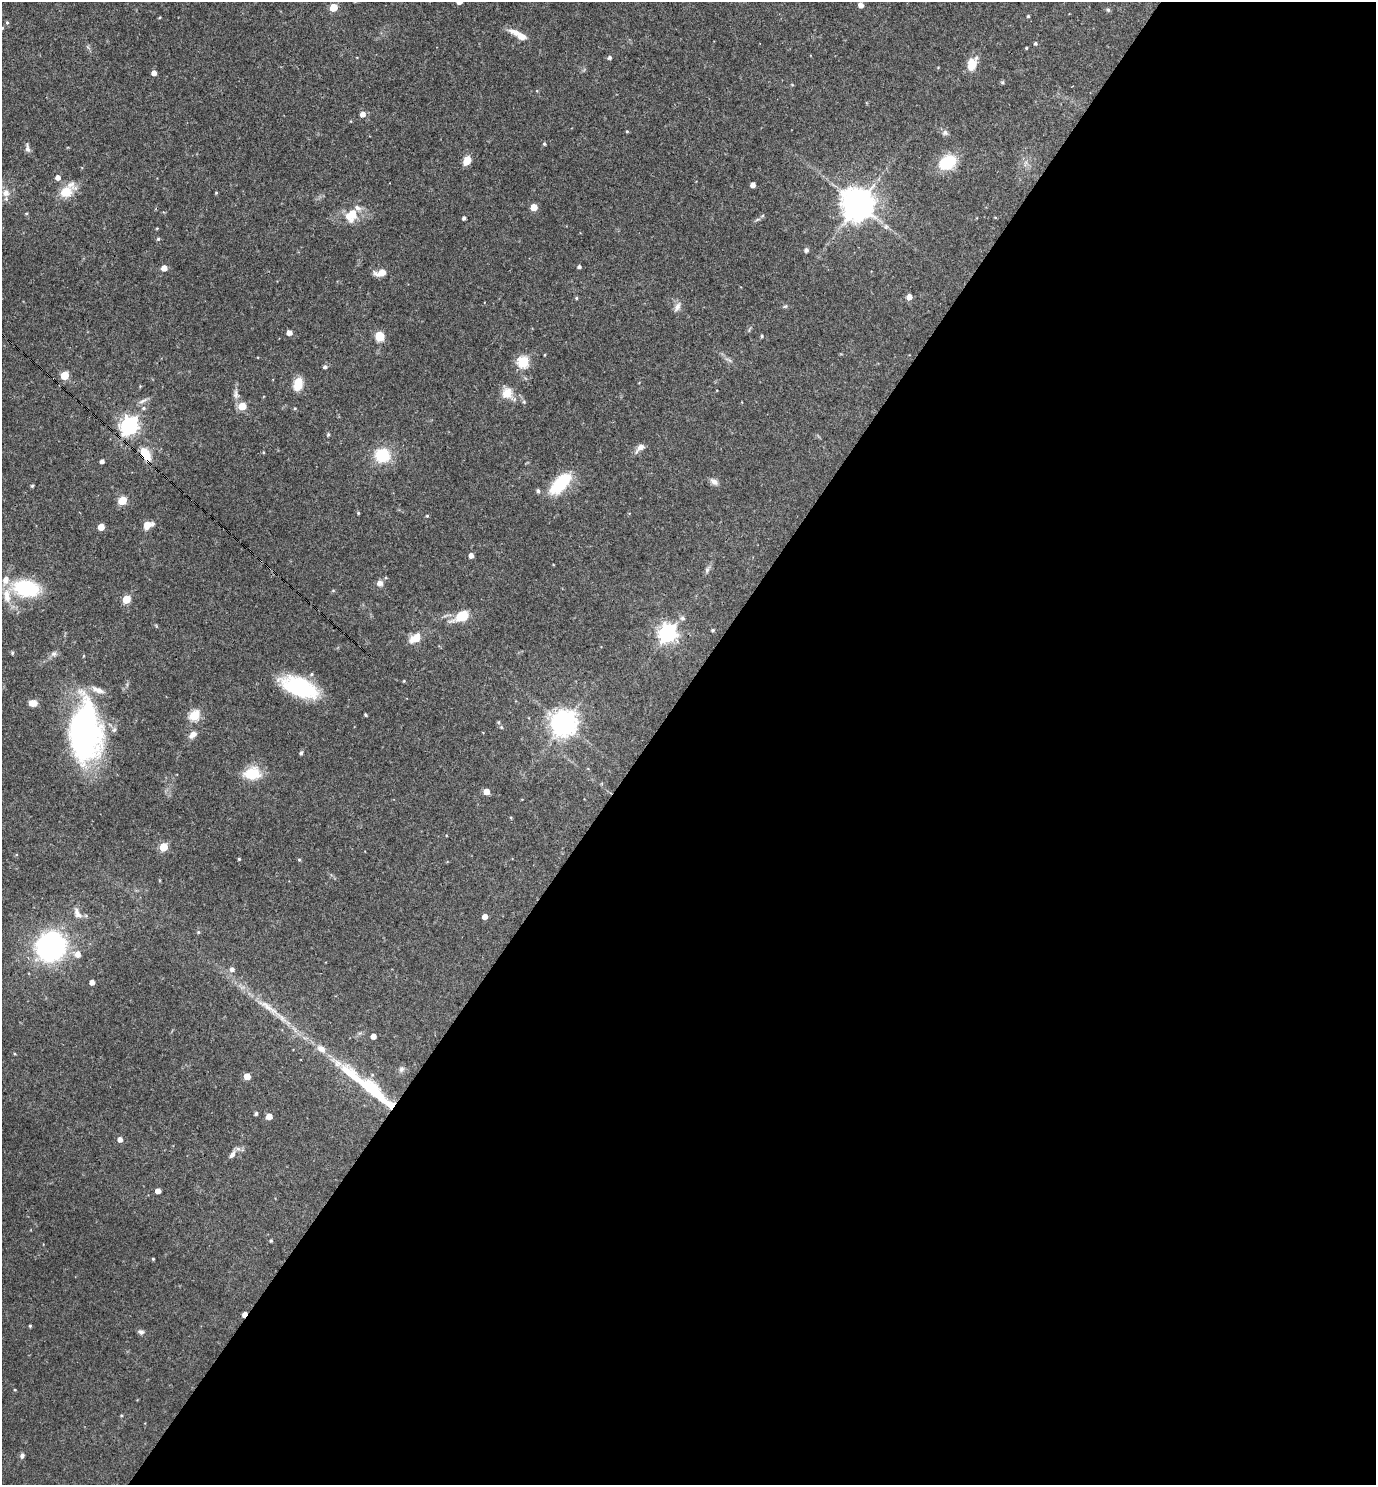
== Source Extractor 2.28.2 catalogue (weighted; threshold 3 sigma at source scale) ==
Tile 12 of 4 x 4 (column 4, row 3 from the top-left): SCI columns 4273-5646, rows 1484-2966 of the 5936 x 5933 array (HDU 1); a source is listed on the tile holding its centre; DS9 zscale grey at full resolution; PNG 1378 x 1487 px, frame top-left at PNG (2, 2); no overlay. Shown black and unused: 53% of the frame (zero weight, under 3 of 4 exposures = <1% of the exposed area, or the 3 px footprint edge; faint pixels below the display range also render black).
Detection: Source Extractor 2.28.2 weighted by HDU 2 'WHT'; one run over the whole footprint, this tile lists its part. Background 0.0527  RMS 0.0031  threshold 0.0142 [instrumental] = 3 sigma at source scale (4.5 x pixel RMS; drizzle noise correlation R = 1.50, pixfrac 1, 0.05/0.05 arcsec/px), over >= 5 px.
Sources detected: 137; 8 inside a brighter listed object's ellipse — not listed separately; the other 129 listed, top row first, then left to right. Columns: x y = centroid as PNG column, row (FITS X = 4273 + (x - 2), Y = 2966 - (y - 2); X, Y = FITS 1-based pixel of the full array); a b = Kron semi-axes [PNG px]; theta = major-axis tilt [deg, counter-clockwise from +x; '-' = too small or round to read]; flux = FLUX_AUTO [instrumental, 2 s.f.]
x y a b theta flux
861 5 5 4 - 1.9
333 7 5 5 - 8.9
1108 10 5 5 - 0.51
1028 16 3 3 - 0.42
159 18 4 3 - 0.28
7 22 5 4 - 0.45
2 28 4 4 - 0.4
521 36 24 7 -28 4.6
1035 43 4 4 - 0.55
1026 48 3 3 - 0.34
610 57 4 4 - 0.74
972 65 17 12 79 4.1
154 73 4 4 - 1.8
1002 82 5 5 - 0.41
363 114 5 5 - 2.2
627 131 4 3 - 0.32
945 133 9 8 - 1
544 144 5 4 - 0.41
28 149 8 6 -71 1
467 160 10 7 64 3.3
947 163 17 13 32 12
58 177 5 5 - 1.7
753 185 4 4 - 1.8
66 192 21 13 25 6.4
6 193 10 9 - 2.4
216 193 4 3 - 0.3
858 204 11 11 - 470
534 207 5 5 - 5.2
353 212 17 11 -72 3.7
26 213 5 3 - 0.3
995 217 4 3 - 0.22
464 218 4 4 - 0.78
757 219 8 3 19 0.58
157 228 4 3 - 0.26
158 239 5 5 - 0.44
806 250 5 4 - 0.94
579 267 4 4 - 0.74
164 268 5 4 - 3.1
381 273 10 6 14 3.7
909 297 5 5 - 2.2
576 298 4 4 - 0.42
785 306 6 5 - 0.44
677 307 14 7 65 1.6
289 333 4 4 - 2.1
379 336 8 7 - 5.7
762 336 4 4 - 0.43
545 355 4 3 - 0.25
729 360 11 3 -31 0.72
523 362 6 6 - 28
325 367 5 4 - 0.82
65 375 5 5 - 9.7
298 384 13 8 81 6.1
507 393 14 14 - 4.3
236 394 15 7 -87 1.6
143 401 15 4 25 1.1
524 402 6 4 -46 0.48
242 406 5 5 - 9.3
143 408 7 5 1 0.75
295 408 4 4 - 0.33
129 426 8 7 - 130
328 434 5 4 - 0.39
640 448 14 6 45 2
263 452 4 3 - 0.26
145 454 16 9 -60 6
382 455 13 12 - 13
102 461 4 4 - 1.1
714 481 11 7 -29 1.5
561 483 26 12 45 16
32 486 3 3 - 0.4
538 491 5 5 - 0.75
122 500 5 5 - 10
358 513 3 3 - 0.35
427 516 4 3 - 0.31
148 525 9 7 24 3.7
101 527 5 4 - 4.7
471 555 4 4 - 1.8
707 570 9 5 75 0.92
380 583 8 7 - 1.5
26 588 24 14 -8 24
333 591 5 3 - 0.33
7 596 22 10 -84 4.4
126 599 5 5 - 10
462 616 13 8 24 9.4
683 618 6 6 - 0.85
713 630 4 3 - 0.41
668 633 7 7 - 140
415 638 16 10 30 4.1
12 653 5 4 - 0.45
54 654 9 8 - 1.1
299 687 39 18 -22 24
33 703 7 5 -3 3.8
194 715 6 5 - 22
365 715 3 3 - 0.42
564 723 9 8 - 310
501 727 4 4 - 0.36
85 731 59 30 89 87
193 734 9 6 43 2
301 753 5 4 - 0.64
252 773 16 11 3 10
486 791 5 4 - 3.5
163 847 5 5 - 11
239 859 3 3 - 0.36
299 860 5 3 - 0.34
78 913 16 7 -62 2.2
485 916 4 4 - 2.1
198 932 5 4 - 0.38
51 946 21 20 - 70
77 954 7 6 - 2.4
232 969 6 6 - 1.2
92 982 4 4 - 1.9
268 1007 51 8 -36 7.8
373 1036 4 4 - 2.3
321 1049 13 9 -30 2.5
15 1054 4 3 - 0.26
401 1069 8 7 - 0.98
247 1076 5 5 - 4.8
373 1091 39 12 -42 18
256 1114 4 4 - 0.6
269 1116 5 4 - 3.8
120 1139 5 5 - 1.6
232 1155 11 6 55 1.5
158 1191 4 4 - 2.2
271 1241 4 4 - 0.42
153 1259 3 3 - 0.31
244 1314 5 3 - 2.7
30 1326 4 4 - 0.34
141 1332 8 6 -24 0.85
15 1390 4 3 - 0.26
22 1455 7 5 69 0.91
Overlapping masked pixels (flux is a lower limit): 3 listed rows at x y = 129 426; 145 454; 244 1314
Isophote crosses this tile's border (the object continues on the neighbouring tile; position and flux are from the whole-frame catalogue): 1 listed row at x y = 2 28